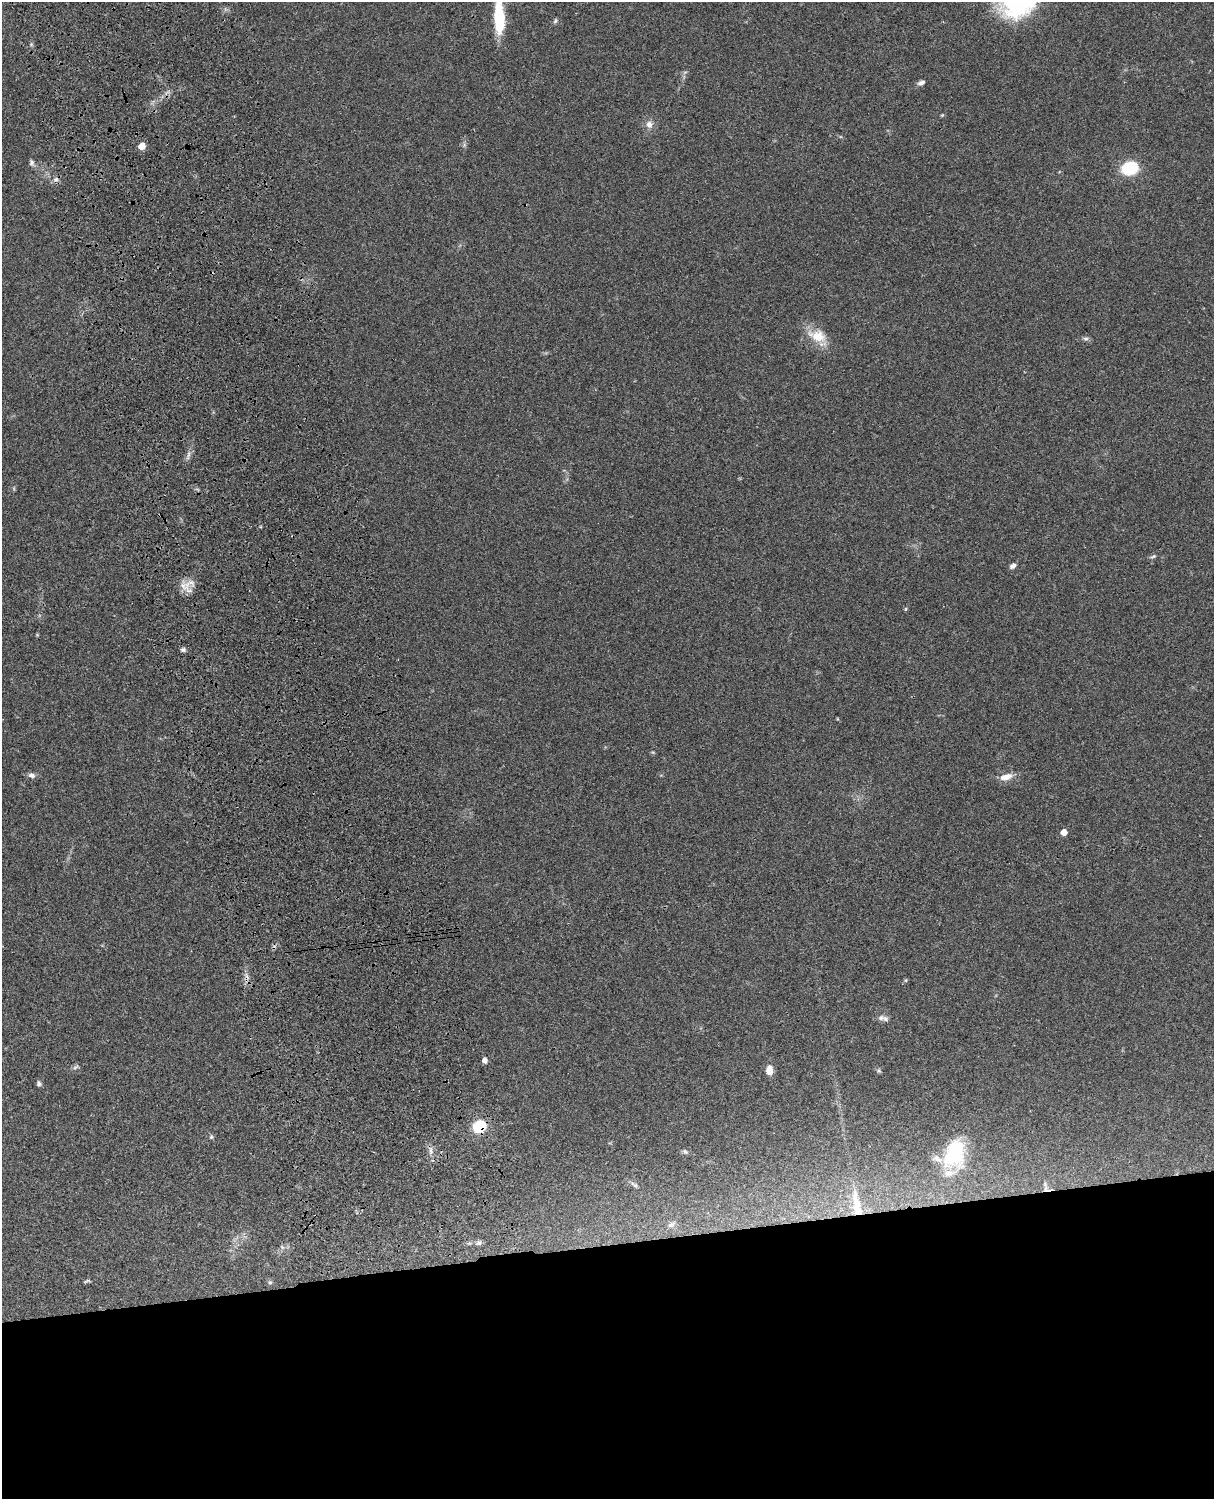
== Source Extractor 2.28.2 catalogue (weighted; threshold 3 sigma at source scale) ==
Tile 11 of 4 x 3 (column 3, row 3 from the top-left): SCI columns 2546-3757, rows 274-1770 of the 5089 x 4925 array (HDU 1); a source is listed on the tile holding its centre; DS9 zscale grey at full resolution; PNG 1216 x 1501 px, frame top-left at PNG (2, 2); no overlay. Shown black and unused: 17% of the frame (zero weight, under 3 of 4 exposures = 6% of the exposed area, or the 3 px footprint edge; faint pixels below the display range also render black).
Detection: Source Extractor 2.28.2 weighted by HDU 2 'WHT'; one run over the whole footprint, this tile lists its part. Background 0.0807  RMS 0.0059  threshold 0.0267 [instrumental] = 3 sigma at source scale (4.5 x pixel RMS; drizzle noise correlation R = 1.50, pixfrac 1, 0.05/0.05 arcsec/px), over >= 5 px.
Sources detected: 43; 2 cosmic-ray / hot-pixel residue — not listed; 2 inside a brighter listed object's ellipse — not listed separately; the other 39 listed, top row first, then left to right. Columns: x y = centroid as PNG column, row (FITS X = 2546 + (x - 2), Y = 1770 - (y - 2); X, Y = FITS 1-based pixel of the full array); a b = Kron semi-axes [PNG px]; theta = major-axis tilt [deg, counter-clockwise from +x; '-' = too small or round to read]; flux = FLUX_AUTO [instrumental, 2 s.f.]
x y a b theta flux
499 15 41 9 -88 28
555 21 8 4 63 0.98
921 83 9 5 19 1.9
942 115 4 4 - 0.59
649 124 9 8 - 3.6
142 146 5 5 - 8.9
32 163 9 6 -81 1.6
1130 168 13 10 14 31
817 336 27 16 -17 13
1086 339 9 4 -1 1.4
188 454 9 4 89 1.8
1153 556 9 4 19 1
1013 566 8 5 33 2.1
187 584 11 8 29 5.7
905 609 5 4 - 0.71
183 650 7 5 9 1.3
32 775 9 7 -10 2.4
1006 777 17 8 14 6
1064 832 5 5 - 6.4
906 980 5 3 - 0.69
881 1018 9 7 8 2.1
485 1060 5 4 - 3.6
75 1067 10 4 27 1.3
769 1070 8 6 -89 6.9
879 1070 6 5 - 0.98
39 1084 7 6 - 1.4
479 1126 12 10 37 20
211 1137 7 5 90 1.1
430 1150 11 4 -85 2.3
685 1151 8 5 -37 1.3
954 1154 38 26 73 41
634 1185 12 5 -37 1.8
1046 1189 11 8 -46 3.3
857 1205 39 9 -80 13
671 1225 10 7 28 2.2
479 1243 8 6 1 1.9
282 1247 7 4 -45 1
87 1281 9 4 18 0.93
270 1282 6 5 - 1
Overlapping masked pixels (flux is a lower limit): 3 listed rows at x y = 479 1126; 1046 1189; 857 1205
Isophote crosses this tile's border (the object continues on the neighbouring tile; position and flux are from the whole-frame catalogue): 1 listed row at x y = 499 15